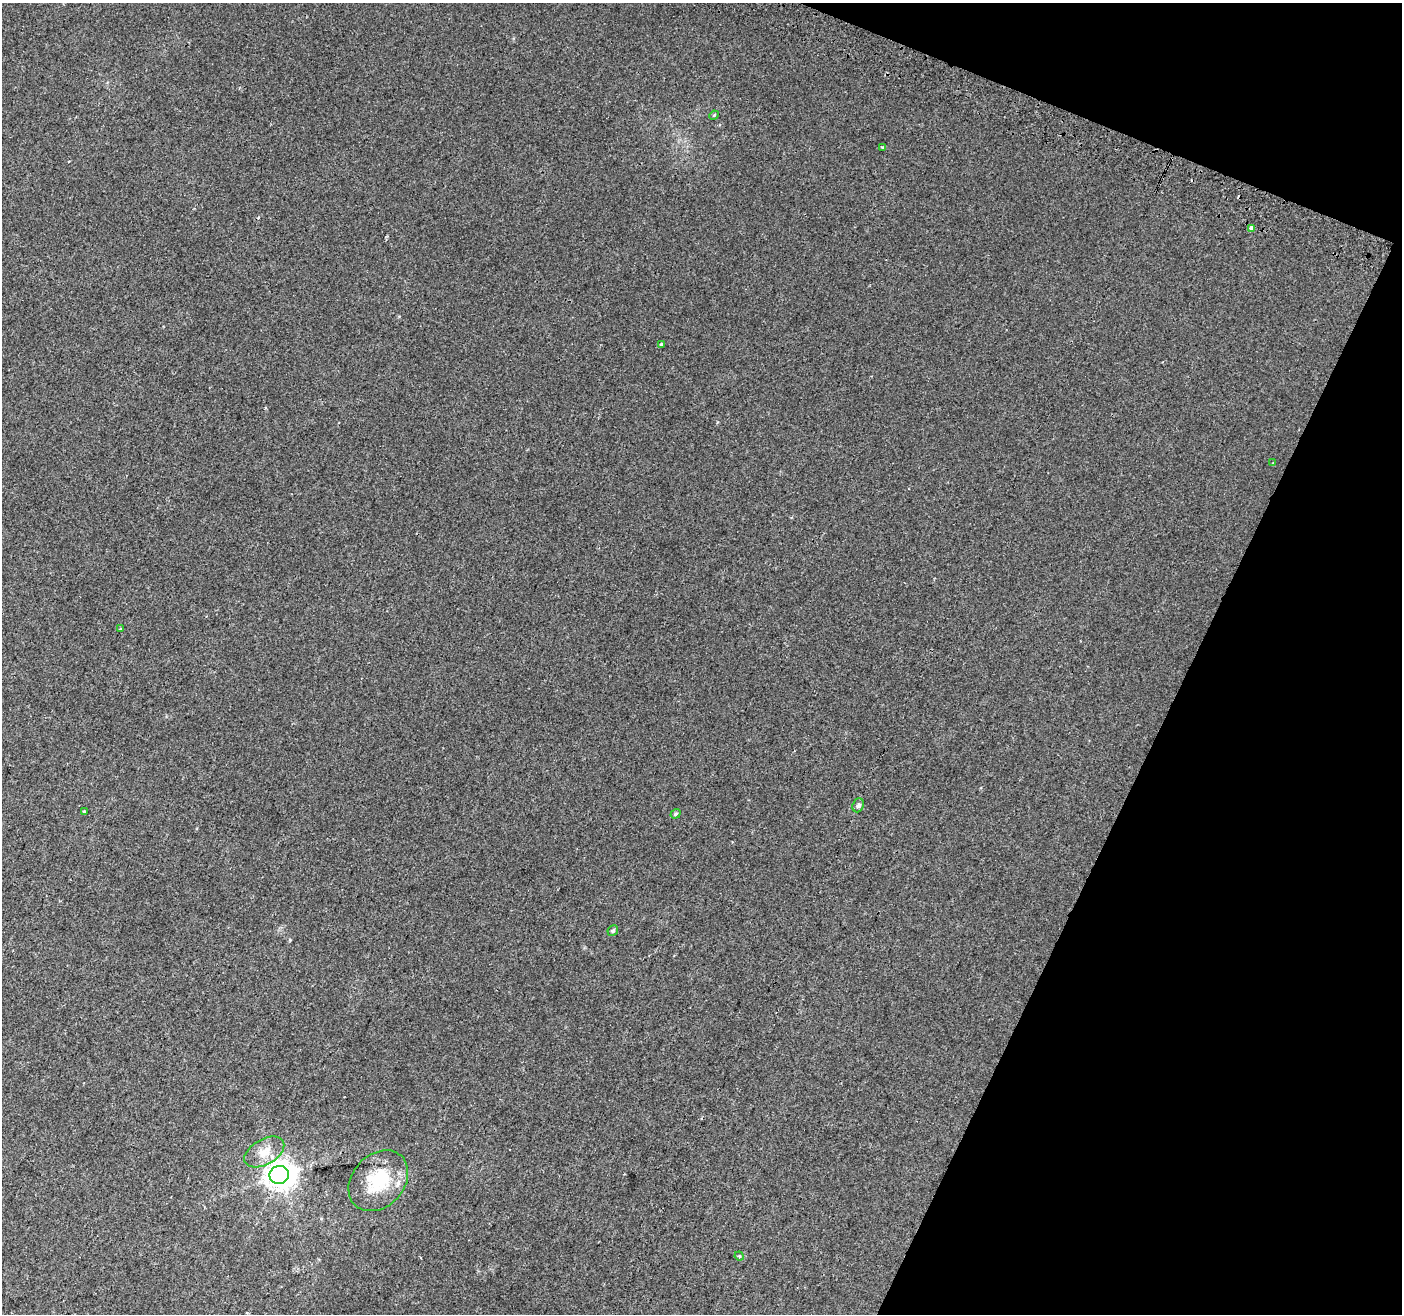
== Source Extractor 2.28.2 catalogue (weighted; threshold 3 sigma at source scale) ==
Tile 8 of 4 x 4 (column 4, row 2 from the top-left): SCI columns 4227-5626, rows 2939-4250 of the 5644 x 5810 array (HDU 1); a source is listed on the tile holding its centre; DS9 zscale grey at full resolution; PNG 1404 x 1316 px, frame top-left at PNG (2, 3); each listed source drawn as its Kron ellipse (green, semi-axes under 4 px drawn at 4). Shown black and unused: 20% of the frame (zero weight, under 2 of 3 exposures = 2% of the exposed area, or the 3 px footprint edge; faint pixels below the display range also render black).
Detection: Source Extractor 2.28.2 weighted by HDU 2 'WHT'; one run over the whole footprint, this tile lists its part. Background 0.0104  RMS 0.004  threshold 0.0181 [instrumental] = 3 sigma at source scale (4.5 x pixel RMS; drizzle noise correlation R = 1.50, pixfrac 1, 0.0396/0.0396 arcsec/px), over >= 5 px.
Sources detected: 17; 2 cosmic-ray / hot-pixel residue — neither listed nor drawn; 1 inside a brighter listed object's ellipse — not listed separately; the other 14 listed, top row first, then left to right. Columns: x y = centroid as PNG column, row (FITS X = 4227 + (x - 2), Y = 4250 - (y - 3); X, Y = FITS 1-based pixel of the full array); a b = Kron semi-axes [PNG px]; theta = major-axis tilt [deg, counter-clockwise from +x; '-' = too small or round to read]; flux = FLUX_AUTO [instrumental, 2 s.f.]
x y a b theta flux
714 115 5 4 - 0.43
882 147 3 3 - 0.81
1251 228 4 3 - 3.6
662 344 4 3 - 0.73
1273 463 3 2 - 0.38
121 628 3 3 - 0.42
858 805 7 5 69 1
84 812 4 4 - 0.41
675 814 5 4 - 0.68
613 930 6 5 - 0.81
264 1152 22 12 30 5.6
279 1175 10 9 - 510
378 1181 34 26 47 19
739 1256 5 4 - 0.52
Overlapping masked pixels (flux is a lower limit): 1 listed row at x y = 1251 228